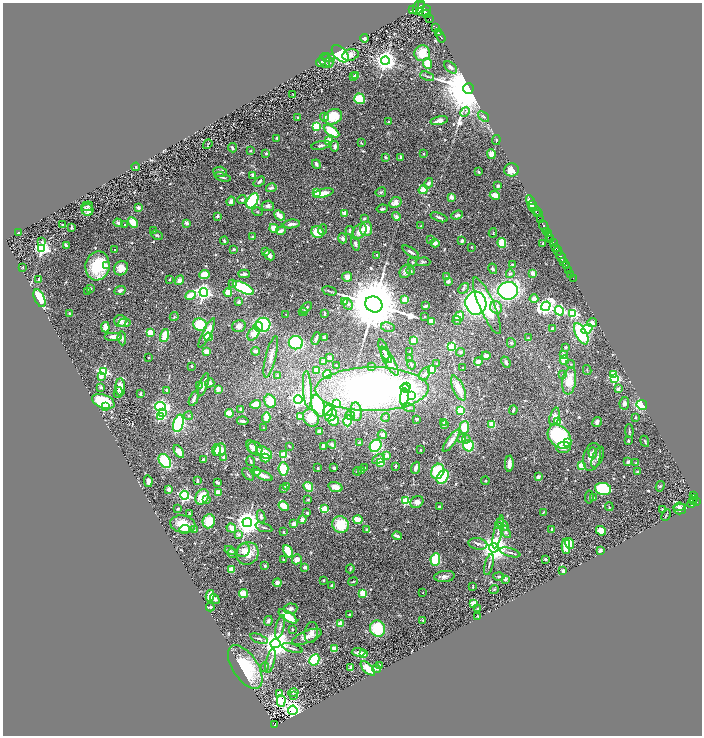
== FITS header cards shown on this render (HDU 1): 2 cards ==
NAXIS1  =                 1399
NAXIS2  =                 1467

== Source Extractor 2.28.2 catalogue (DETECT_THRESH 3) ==
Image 1399 x 1467 px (HDU 1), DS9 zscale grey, zoomed out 1/2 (1 PNG px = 2 x 2 image px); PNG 704 x 738 px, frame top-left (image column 2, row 1466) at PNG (3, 3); each listed source drawn as its Kron ellipse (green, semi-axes under 4 px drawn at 4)
Background 0.539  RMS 0.049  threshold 0.147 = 3 sigma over >= 5 px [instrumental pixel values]
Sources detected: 674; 36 cannot appear on this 1/2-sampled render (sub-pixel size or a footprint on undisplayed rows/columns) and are neither listed nor drawn; of the other 638, the 500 brightest by FLUX_AUTO listed and drawn (138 fainter detections omitted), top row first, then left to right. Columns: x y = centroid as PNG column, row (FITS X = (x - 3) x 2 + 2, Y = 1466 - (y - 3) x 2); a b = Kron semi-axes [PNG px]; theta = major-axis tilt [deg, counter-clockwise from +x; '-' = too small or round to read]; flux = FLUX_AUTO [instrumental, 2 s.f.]
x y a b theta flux
422 5 3 2 - 810
419 7 8 5 61 3200
412 10 3 2 - 67
424 11 7 4 21 2500
427 14 4 3 - 1400
430 19 2 1 - 74
436 28 3 2 - 400
438 33 2 2 - 280
441 37 6 2 -57 810
364 38 4 3 - 41
422 53 8 7 - 180
340 54 10 6 -46 600
350 55 8 5 14 63
328 58 7 4 -4 24
325 60 7 5 -83 22
385 61 4 4 - 8000
321 62 5 3 - 14
329 62 5 3 - 8.1
427 63 5 4 - 110
451 67 7 4 -44 23
355 75 2 2 - 50
427 76 7 3 -23 14
353 77 3 3 - 14
468 89 5 5 - 100000
293 95 2 2 - 8
359 99 5 5 - 250
465 112 5 3 - 15
484 116 6 3 -39 15
297 117 2 2 - 20
324 117 4 4 - 22
333 117 9 7 28 260
439 120 8 4 14 63
388 122 2 2 - 18
316 127 3 3 - 580
331 131 9 4 -36 270
277 138 2 2 - 49
328 140 4 3 - 85
496 140 5 3 - 9.3
361 143 3 3 - 8
208 144 5 2 - 8.1
321 145 10 3 11 27
335 146 5 4 - 32
232 148 5 3 - 19
251 151 4 3 - 9.6
266 153 4 3 - 14
423 153 2 2 - 19
491 154 5 4 - 48
385 157 4 3 - 12
401 157 2 2 - 69
316 164 5 3 - 25
136 167 4 3 - 9.2
511 170 7 6 - 92
220 172 7 5 -4 23
479 172 2 2 - 15
253 175 2 2 - 73
222 177 8 3 -17 23
259 182 6 3 39 22
429 183 5 4 - 30
498 186 3 2 - 14
271 188 5 3 - 27
423 190 5 4 - 110
316 192 3 3 - 180
381 192 5 4 - 17
323 193 10 4 14 100
495 195 5 4 - 67
451 197 3 3 - 76
242 199 4 4 - 23
231 201 5 3 - 43
252 201 8 5 60 900
395 203 6 5 - 56
531 203 8 4 -66 120
533 205 2 1 - 19
87 206 6 4 22 20
268 206 6 5 - 29
139 208 2 2 - 130
382 209 6 3 8 19
87 210 6 6 - 62
535 210 8 3 -38 16
257 212 5 3 - 8.6
345 213 2 2 - 160
537 213 2 1 - 20
279 215 6 3 -42 100
457 215 6 4 21 28
217 216 3 3 - 19
396 216 4 3 - 37
439 217 9 2 -20 22
364 219 3 2 - 16
541 220 2 1 - 49
133 222 6 4 -43 150
118 223 5 4 - 29
187 223 2 2 - 91
291 224 9 3 7 33
62 225 2 2 - 8.1
124 225 2 2 - 12
421 226 3 2 - 8.9
544 226 6 2 -63 740
71 227 3 2 - 11
274 228 4 3 - 98
366 229 7 6 - 130
153 230 3 3 - 8.3
322 230 5 4 - 17
281 231 5 3 - 52
350 231 5 3 - 22
547 231 3 2 - 640
317 232 6 6 - 170
359 232 9 6 51 72
19 233 3 3 - 28
493 233 5 2 - 9.2
548 233 3 1 - 380
157 235 6 4 -26 17
252 237 2 2 - 44
343 238 5 4 - 26
550 238 2 2 - 220
430 240 2 2 - 11
551 240 3 1 - 130
224 241 4 3 - 16
462 241 3 2 - 73
42 242 2 2 - 71
435 243 5 4 - 39
502 243 5 4 - 220
543 243 2 2 - 40
553 243 4 2 - 310
355 244 7 3 -77 21
66 245 3 2 - 23
471 247 2 2 - 11
556 247 3 2 - 220
42 248 4 4 - 2900
233 249 4 3 - 9.1
114 250 2 2 - 12
558 251 5 2 - 250
266 252 2 2 - 41
411 252 9 3 -33 26
270 255 6 4 -43 32
377 255 3 2 - 9.1
561 257 6 2 -59 1800
413 262 4 3 - 11
423 262 7 4 1 17
564 262 2 1 - 290
512 264 2 2 - 12
98 266 14 12 80 510
106 266 4 4 - 53
566 266 4 2 - 660
23 267 2 2 - 13
121 268 7 6 - 82
493 269 5 4 - 20
405 271 7 5 70 29
411 271 4 3 - 13
569 271 3 1 - 120
533 273 2 2 - 160
204 274 5 4 - 120
244 274 6 3 -2 23
510 274 4 4 - 20
571 274 2 2 - 150
347 277 5 5 - 54
446 277 2 2 - 30
573 278 2 1 - 47
38 279 2 2 - 19
170 279 3 2 - 9.1
180 280 5 4 - 42
448 281 2 2 - 110
232 283 3 3 - 8.1
90 288 2 2 - 42
243 288 11 5 -28 650
463 288 6 4 46 21
120 290 6 4 23 26
88 291 3 3 - 9.7
329 291 7 2 -14 12
508 291 10 9 - 2200
204 292 4 4 - 3400
228 292 4 3 - 100
191 295 5 3 - 200
40 298 9 5 -66 340
534 299 4 4 - 69
405 300 3 3 - 86
344 301 2 2 - 86
239 302 3 2 - 24
476 303 11 10 - 2000
348 304 6 4 -68 23
374 304 9 7 -30 89000
426 306 3 2 - 18
487 306 31 7 -66 540
546 306 5 4 - 3900
496 307 6 6 - 57
306 308 7 3 45 20
559 311 5 3 - 1200
303 312 4 3 - 12
325 313 3 2 - 18
573 313 4 3 - 840
69 314 2 2 - 41
286 314 2 2 - 9
425 316 2 2 - 10
459 316 6 4 34 150
174 317 4 3 - 13
457 320 4 4 - 15
120 321 6 6 - 58
432 321 4 3 - 52
125 323 6 4 4 31
592 323 4 4 - 54
200 325 7 6 - 290
263 325 7 7 - 890
239 326 7 6 - 44
105 327 5 4 - 74
258 327 5 4 - 350
388 327 6 5 - 23
552 328 3 2 - 16
587 329 6 4 36 550
150 333 2 2 - 250
207 333 16 4 63 160
253 334 7 5 53 140
581 334 11 5 -62 530
164 335 7 3 74 180
113 337 9 4 0 64
208 337 4 3 - 120
324 337 3 2 - 11
122 338 7 4 -85 25
528 338 2 2 - 14
316 339 6 2 71 41
414 341 4 4 - 120
296 343 7 6 - 610
511 343 5 4 - 17
452 347 3 3 - 760
565 347 3 3 - 13
384 350 11 3 -70 59
256 351 4 4 - 36
410 351 3 3 - 13
207 352 3 3 - 96
461 352 4 4 - 20
563 354 4 3 - 32
386 356 8 4 -61 47
486 356 4 4 - 38
271 357 21 5 76 81
148 358 2 2 - 12
329 358 4 3 - 18
409 358 2 2 - 13
564 360 4 3 - 97
389 361 16 5 -60 120
324 362 3 3 - 66
478 362 4 3 - 57
506 362 6 4 -66 23
436 363 3 2 - 12
570 364 4 3 - 11
411 365 5 4 - 19
192 366 2 2 - 33
337 366 2 2 - 71
372 367 4 3 - 15
463 368 2 2 - 8
432 369 3 3 - 530
317 370 3 2 - 260
587 370 5 2 - 8.2
103 372 4 3 - 1500
327 374 4 3 - 170
425 374 7 4 62 32
563 375 4 3 - 8.5
613 375 4 3 - 210
101 376 3 2 - 88
278 376 3 3 - 39
615 378 3 3 - 950
569 381 13 6 81 190
210 383 5 4 - 31
203 385 12 2 71 69
199 386 4 3 - 11
407 386 3 2 - 210
101 387 2 2 - 82
120 387 9 5 -88 100
458 388 13 5 -65 130
218 389 2 2 - 220
307 389 18 3 -86 130
372 389 56 22 1 5200
405 389 5 4 - 740
618 389 2 2 - 73
167 390 2 2 - 52
118 392 5 3 - 24
140 394 3 2 - 14
412 396 4 4 - 310
404 397 8 4 83 880
194 398 8 3 68 26
298 399 4 4 - 3200
103 401 12 6 -20 450
270 401 7 5 -63 250
624 403 6 4 82 37
256 404 5 4 - 170
337 404 4 3 - 670
642 405 5 5 - 520
105 406 3 3 - 650
160 406 5 4 - 2400
318 406 11 6 -73 770
409 408 6 4 -14 21
241 409 4 4 - 28
460 410 4 4 - 200
513 410 5 3 - 24
328 411 5 5 - 510
162 412 3 3 - 140
356 412 9 5 -82 76
229 413 4 3 - 140
331 415 7 5 48 300
350 415 5 4 - 27
160 416 3 3 - 670
188 416 4 4 - 12
554 416 9 4 73 50
266 417 5 3 - 210
300 417 4 3 - 47
385 417 5 3 - 11
311 418 9 7 -58 160
635 418 3 2 - 15
417 419 3 3 - 13
333 420 5 5 - 82
243 421 6 3 -9 34
348 421 5 4 - 420
558 421 4 3 - 240
444 422 2 2 - 9.7
597 422 5 4 - 39
178 423 9 5 75 890
444 424 3 3 - 29
492 425 3 3 - 190
464 427 6 5 - 180
263 428 2 2 - 9.9
319 431 4 3 - 36
629 431 7 2 -85 9.9
382 435 4 3 - 45
559 437 13 10 -47 840
462 439 2 2 - 120
466 439 4 4 - 21
628 440 3 2 - 12
451 441 13 4 55 74
645 441 5 2 - 8.1
567 442 2 2 - 88
359 443 3 3 - 9.2
332 444 4 2 - 61
289 446 2 2 - 8
323 446 3 2 - 33
376 446 7 5 53 720
468 446 6 5 - 360
252 447 7 5 -60 52
563 447 7 5 11 69
255 448 8 6 -41 54
216 450 6 3 83 69
220 450 6 5 - 120
421 450 2 2 - 18
179 451 7 4 -60 90
264 453 8 5 -30 140
593 453 5 3 - 21
284 455 3 3 - 680
386 455 2 2 - 160
592 457 14 8 77 130
598 457 11 5 67 31
224 458 3 3 - 35
265 458 4 4 - 100
203 459 2 2 - 10
378 459 7 4 29 61
165 461 8 5 -57 400
251 461 5 2 - 18
628 462 4 3 - 19
381 463 4 4 - 190
636 463 2 2 - 9.3
509 464 8 3 88 57
581 465 3 3 - 380
395 466 3 2 - 10
318 468 2 2 - 13
334 468 3 3 - 18
365 468 2 2 - 21
416 468 6 3 68 37
283 469 6 5 - 320
256 471 4 4 - 30
357 471 4 3 - 12
362 471 4 3 - 14
438 471 8 6 66 380
638 472 3 2 - 11
248 474 7 2 -49 13
263 475 10 3 -22 54
443 477 7 5 58 580
538 477 3 3 - 48
148 481 6 3 -78 48
197 481 4 3 - 9.5
485 481 4 3 - 9.3
218 483 3 2 - 23
660 486 5 3 - 11
287 487 2 2 - 190
308 487 5 4 - 150
335 487 7 5 -17 88
283 489 3 2 - 11
603 489 8 6 -11 500
169 490 3 2 - 100
218 493 3 3 - 160
185 495 4 4 - 1600
693 495 3 2 - 110
202 497 8 6 61 190
589 497 6 3 83 12
594 498 3 2 - 7.9
694 498 4 2 - 160
207 499 3 2 - 29
308 500 4 3 - 10
406 501 3 3 - 600
417 502 7 5 32 52
692 502 6 3 67 280
694 502 2 1 - 84
696 502 3 2 - 420
284 506 5 3 - 140
439 507 3 2 - 23
609 507 4 3 - 8
679 507 6 4 6 26
178 509 3 3 - 16
324 509 3 3 - 450
680 509 6 5 - 34
662 510 4 3 - 11
189 513 3 2 - 15
307 513 2 2 - 12
543 513 4 2 - 12
666 515 6 1 63 9
261 517 6 3 -81 26
302 519 4 3 - 35
358 520 5 3 - 200
209 521 7 6 - 210
247 523 4 4 - 12000
183 524 13 8 -8 180
294 524 3 3 - 52
341 525 8 8 - 290
499 525 2 2 - 76
503 525 7 4 -42 80
264 527 9 3 -18 16
231 528 5 4 - 60
184 529 5 4 - 72
552 529 3 2 - 10
194 530 4 3 - 11
367 530 4 3 - 14
601 531 5 4 - 100
283 532 3 2 - 8.5
498 532 17 3 77 39
506 532 7 4 -58 27
239 534 3 2 - 47
397 536 5 2 - 43
569 543 5 3 - 130
478 544 9 5 -11 36
566 546 8 4 -88 200
494 548 5 4 - 16000
230 550 6 3 -29 14
243 550 7 6 - 67
600 550 2 2 - 110
288 551 7 4 -62 230
510 552 10 3 -15 23
232 553 5 4 - 16
247 553 12 11 - 150
283 559 2 2 - 19
297 559 5 4 - 63
435 559 6 4 81 330
545 559 2 2 - 12
489 565 11 3 75 20
265 566 3 3 - 13
305 567 3 3 - 38
231 569 4 4 - 77
350 569 4 3 - 10
563 571 3 3 - 22
445 576 10 5 6 34
499 576 5 3 - 16
505 579 2 2 - 50
323 580 2 2 - 34
353 581 5 3 - 11
277 583 4 4 - 48
332 585 2 2 - 37
473 587 3 2 - 11
494 590 5 4 - 12
244 593 4 3 - 170
363 593 4 3 - 180
423 593 2 2 - 9.1
210 596 6 3 78 140
215 599 5 4 - 22
473 604 4 3 - 96
210 607 4 2 - 20
291 609 7 5 9 32
478 609 3 3 - 16
350 614 2 2 - 16
288 616 11 4 -34 190
478 616 3 3 - 8.5
423 620 4 3 - 9.2
268 621 5 3 - 26
340 624 2 2 - 210
280 627 12 3 76 28
292 629 3 2 - 10
377 629 8 7 - 370
311 632 10 6 82 53
307 637 16 6 21 67
259 639 9 3 -20 17
275 643 5 5 - 17000
292 648 10 2 -16 18
335 648 3 2 - 170
359 652 7 3 -2 42
363 654 3 2 - 350
314 660 6 4 62 450
271 661 12 3 76 29
380 665 2 2 - 23
245 667 25 12 -57 580
265 667 5 4 - 18
351 668 4 3 - 26
368 668 9 4 -46 150
376 669 4 3 - 29
293 693 5 4 - 19
279 694 3 3 - 82
294 695 4 3 - 9.1
281 701 6 4 88 1000
293 710 4 4 - 6000
274 724 3 3 - 20
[138 fainter detections neither listed nor drawn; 36 sub-pixel or undisplayed-footprint detections neither listed nor drawn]